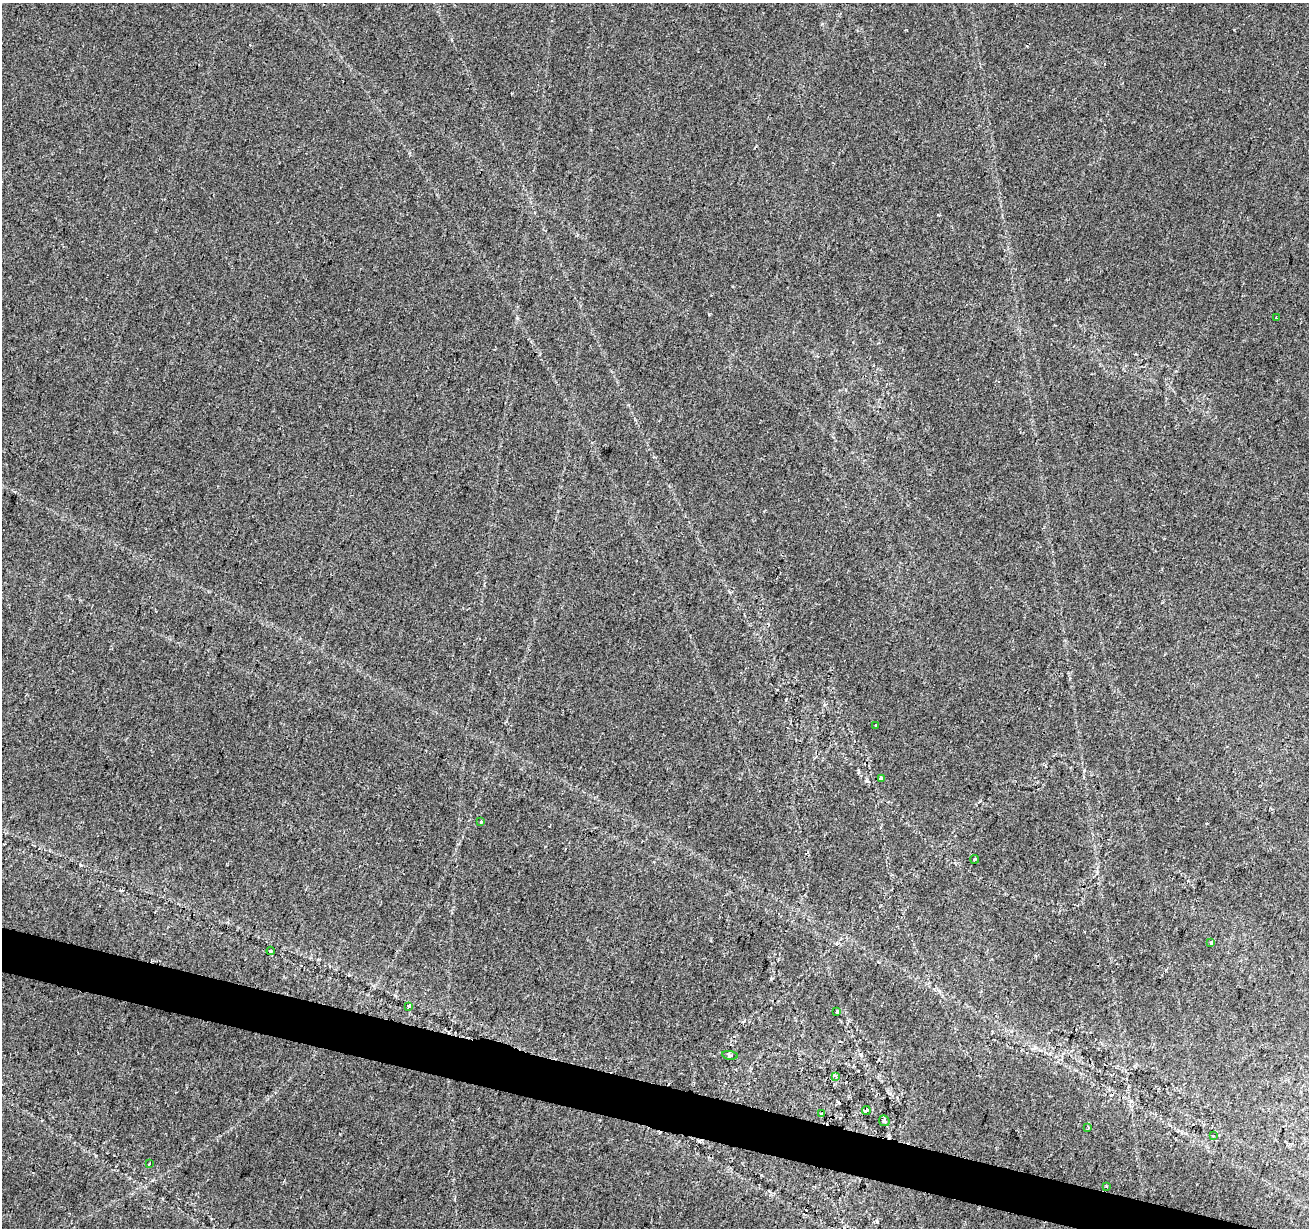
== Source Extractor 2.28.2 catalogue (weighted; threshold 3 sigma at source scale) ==
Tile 6 of 4 x 4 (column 2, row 2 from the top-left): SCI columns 1316-2622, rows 2741-3966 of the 5255 x 5425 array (HDU 1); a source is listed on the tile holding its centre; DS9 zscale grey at full resolution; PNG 1311 x 1230 px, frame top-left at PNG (2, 3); each listed source drawn as its Kron ellipse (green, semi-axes under 4 px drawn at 4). Shown black and unused: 3% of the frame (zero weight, under 2 of 3 exposures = <1% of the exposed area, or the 3 px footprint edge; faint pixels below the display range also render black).
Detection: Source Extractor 2.28.2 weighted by HDU 2 'WHT'; one run over the whole footprint, this tile lists its part. Background 0.0227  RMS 0.0036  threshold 0.0163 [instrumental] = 3 sigma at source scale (4.5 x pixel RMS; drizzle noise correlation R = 1.50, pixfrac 1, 0.0396/0.0396 arcsec/px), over >= 5 px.
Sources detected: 24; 6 cosmic-ray / hot-pixel residue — neither listed nor drawn; the other 18 listed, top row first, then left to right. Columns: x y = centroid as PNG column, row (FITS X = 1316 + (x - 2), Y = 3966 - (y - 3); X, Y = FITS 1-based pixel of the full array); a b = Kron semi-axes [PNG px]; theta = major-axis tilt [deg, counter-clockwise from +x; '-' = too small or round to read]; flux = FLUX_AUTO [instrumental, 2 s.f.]
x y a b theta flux
1276 318 3 2 - 0.57
875 725 3 2 - 0.42
881 778 4 3 - 1.4
481 822 3 2 - 0.56
975 859 4 3 - 1.2
1211 943 4 3 - 0.97
271 951 4 4 - 0.43
408 1006 4 3 - 2.2
837 1012 3 3 - 0.83
730 1055 8 4 -10 0.94
836 1076 4 3 - 1.2
866 1110 4 4 - 1.3
822 1113 4 3 - 2.2
884 1121 6 5 - 0.67
1088 1128 3 3 - 0.59
1213 1135 3 2 - 0.5
149 1164 3 2 - 0.34
1106 1186 3 2 - 0.32
Overlapping masked pixels (flux is a lower limit): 1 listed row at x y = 866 1110
Unlisted compact peaks at least as high as the median listed source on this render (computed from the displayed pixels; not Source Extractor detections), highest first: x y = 867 780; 709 314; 517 318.